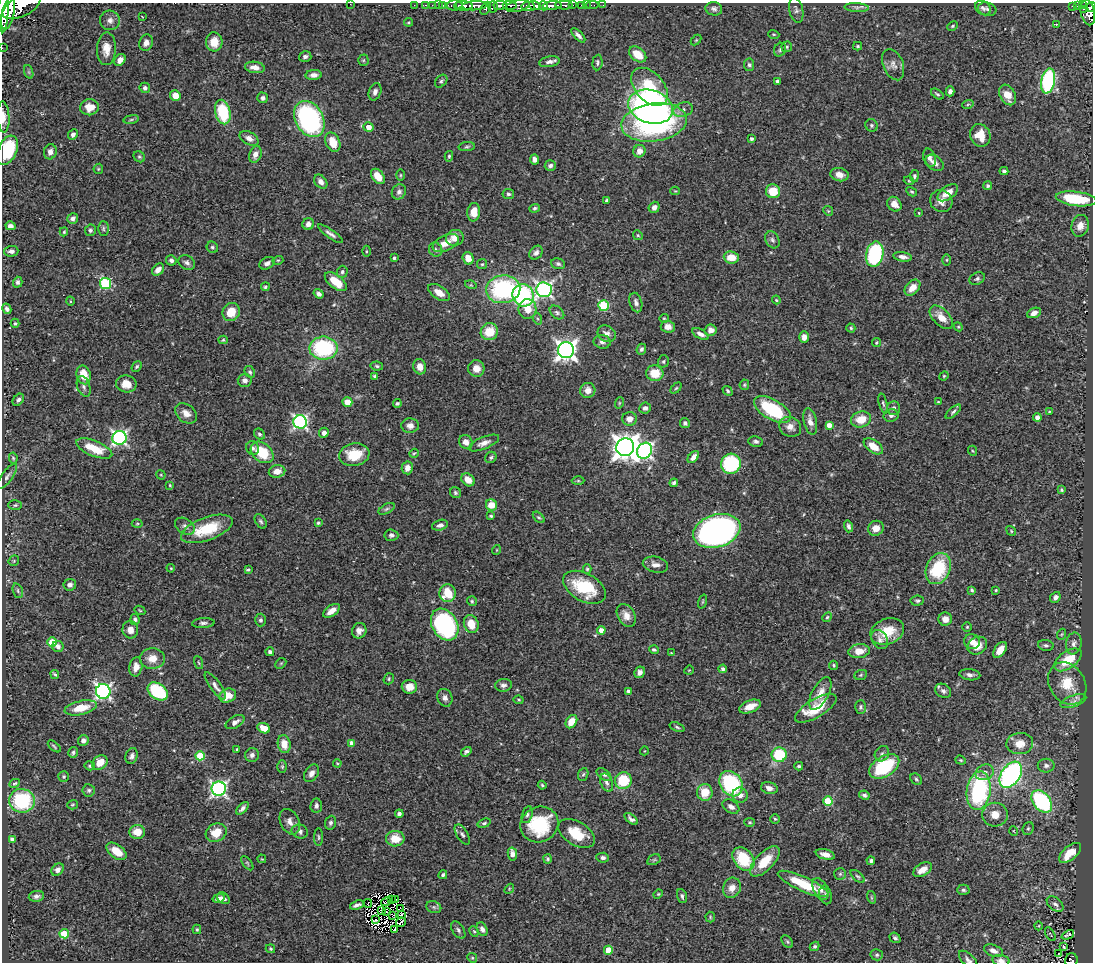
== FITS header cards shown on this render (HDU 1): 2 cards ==
NAXIS1  =                 1091
NAXIS2  =                  960

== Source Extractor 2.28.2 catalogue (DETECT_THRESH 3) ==
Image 1091 x 960 px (HDU 1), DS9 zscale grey, 1 PNG px = 1 image px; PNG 1095 x 964 px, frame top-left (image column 1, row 960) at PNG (2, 3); each listed source drawn as its Kron ellipse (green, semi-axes under 4 px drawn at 4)
Background 0.569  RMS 0.022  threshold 0.0653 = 3 sigma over >= 5 px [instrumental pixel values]
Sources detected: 497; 3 with non-positive FLUX_AUTO (blend fragments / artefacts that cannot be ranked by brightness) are neither listed nor drawn; the other 494 listed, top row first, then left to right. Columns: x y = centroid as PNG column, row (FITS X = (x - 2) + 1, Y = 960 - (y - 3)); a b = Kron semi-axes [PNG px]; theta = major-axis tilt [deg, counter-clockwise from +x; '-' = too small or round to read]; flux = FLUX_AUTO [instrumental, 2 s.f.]
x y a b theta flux
350 4 2 2 - 7.4
414 5 2 2 - 8.5
426 5 3 2 - 11
432 5 2 2 - 7.8
438 5 2 2 - 7.2
443 5 3 2 - 5.4
459 5 4 3 - 150
500 5 6 4 1 310
510 5 7 3 -4 180
564 5 9 3 -3 130
572 5 3 2 - 39
581 5 3 2 - 18
586 5 2 2 - 3.3
592 5 6 2 0 7
603 5 2 2 - 6.4
1083 5 3 2 - 31
22 6 21 10 27 1900
454 6 8 5 4 52
463 6 9 4 -1 450
474 6 12 4 3 550
518 6 12 6 13 290
528 6 7 4 -4 570
535 6 6 3 -17 280
543 6 5 3 - 260
552 6 9 3 5 470
1072 6 2 2 - 5.9
1078 6 4 2 - 31
493 7 5 5 - 190
857 7 12 4 -3 4.5
1091 7 5 3 - 130
486 8 7 4 60 140
983 8 8 6 -36 4.1
714 9 8 6 -12 4.6
987 9 9 6 -17 4.5
1084 9 4 2 - 14
3 10 22 5 89 2000
796 10 13 7 -78 5.1
1088 13 13 7 -77 360
8 14 16 6 77 2000
142 16 3 2 - 1
110 20 10 9 - 8.5
409 22 4 3 - 1.7
1056 25 3 3 - 1.2
952 26 5 3 - 1.8
774 34 6 3 -18 1.6
578 35 9 4 -46 5.5
696 40 6 4 45 1.8
214 42 9 8 - 22
146 43 8 6 71 7.7
858 46 4 3 - 2
787 47 5 5 - 2.4
2 48 2 2 - 6.4
106 49 16 9 88 17
780 50 7 5 60 3
638 54 10 6 -39 24
305 57 6 5 - 3.7
120 60 6 5 - 7.5
363 60 5 5 - 1.9
549 62 10 5 10 6.1
597 62 8 5 86 3
749 65 6 5 - 3.6
893 65 16 10 -68 11
255 67 10 5 -7 11
29 72 7 4 -71 2.9
314 75 8 5 4 7.4
441 81 7 5 47 2.8
778 81 4 3 - 4.3
1048 81 12 7 79 170
650 87 22 14 -48 64
145 88 5 5 - 5.1
950 91 5 4 - 5.3
375 92 9 6 72 6.1
937 94 7 3 -36 2.5
175 95 5 5 - 14
1008 95 11 7 -61 18
263 98 5 5 - 3.7
968 104 6 3 20 1.8
90 107 9 8 - 21
651 107 23 16 -17 610
683 110 10 7 17 7
223 112 12 7 -77 74
3 117 16 6 -87 12
131 119 8 4 9 2.3
309 119 19 14 -60 260
654 122 33 19 8 260
871 125 6 6 - 2.8
369 127 5 4 - 13
73 134 5 4 - 5.4
980 135 11 10 - 25
249 138 10 6 -28 8.3
751 139 3 3 - 3.5
333 142 10 7 -65 23
467 147 8 4 5 2.8
7 150 15 9 67 77
639 151 6 6 - 12
50 152 7 6 - 7.9
255 154 8 6 70 8.2
449 156 5 4 - 2
139 157 6 5 - 2.6
929 158 9 6 -74 5.4
535 159 5 4 - 6.7
935 163 10 7 -37 7.2
550 166 5 5 - 4.1
98 169 5 5 - 1.7
1004 171 4 4 - 3
400 175 6 3 90 1.6
840 175 9 6 -14 11
378 176 8 5 -51 20
914 176 6 4 79 3
909 181 5 3 - 1.2
321 182 8 5 -50 8.3
988 186 4 4 - 3
675 191 4 4 - 1.4
773 191 7 7 - 31
399 192 8 6 52 5.4
912 192 6 4 -29 2.2
948 193 12 6 35 19
508 194 6 5 - 3.2
1076 199 20 7 -7 68
607 200 4 3 - 3.3
941 201 11 10 - 11
894 204 8 6 -48 11
654 207 6 5 - 6.8
535 208 5 4 - 2.7
828 211 5 4 - 2
474 212 9 6 83 19
919 213 3 3 - 1
73 219 5 5 - 5.8
308 224 6 5 - 7.7
10 226 5 4 - 5.4
1080 226 11 8 74 12
103 229 7 5 -89 2.9
90 230 6 5 - 2.9
64 232 4 4 - 1.6
330 234 15 4 -35 5.8
638 235 5 4 - 1.8
455 238 9 8 - 14
772 240 9 6 -61 4.5
446 243 14 7 24 17
212 247 6 5 - 3
436 250 7 6 - 4
11 251 7 5 2 5.4
366 251 5 3 - 1.6
536 253 7 6 - 5.7
875 254 13 8 78 160
731 257 7 6 - 23
903 257 9 4 -9 7.6
394 258 4 3 - 2.3
468 258 6 5 - 16
171 260 5 5 - 4.7
278 260 5 3 - 1.6
947 260 6 4 89 1.8
187 263 9 6 -29 5
267 263 8 5 28 5.8
482 264 5 5 - 2.1
558 264 7 5 -19 3.5
158 270 7 5 45 9.2
342 272 6 5 - 3
977 279 8 6 28 3.5
18 282 5 4 - 3.9
336 282 13 6 -38 30
105 283 5 5 - 140
471 285 6 3 -16 1.5
265 287 4 4 - 2.1
912 288 9 6 46 17
503 289 17 14 5 180
544 290 7 7 - 380
439 292 12 6 -33 14
319 294 5 4 - 4.6
523 295 11 10 - 170
776 300 4 3 - 1.6
70 301 4 3 - 1.2
636 302 10 6 -74 5.4
603 305 5 5 - 99
7 309 5 4 - 3.9
527 309 10 9 - 20
231 312 9 8 - 25
557 312 8 5 -39 3.8
1034 313 7 5 23 7.8
941 317 14 8 -46 18
664 318 4 4 - 1.5
538 319 6 4 -70 1.9
15 323 4 3 - 2
668 327 7 6 - 11
958 327 4 4 - 1.5
851 328 4 4 - 2
711 330 6 5 - 9.3
489 332 9 8 - 32
607 334 9 8 - 9
700 334 9 4 -29 6.3
804 337 6 5 - 9
223 340 4 4 - 2
602 342 8 7 - 6.1
876 343 4 4 - 2.1
323 348 14 11 0 130
641 349 6 5 - 3.7
566 350 8 8 - 820
663 361 6 5 - 2.6
377 366 6 4 -11 2.5
137 367 6 4 50 2.3
420 367 8 6 -75 11
476 368 8 8 - 13
250 372 6 4 -62 2.6
655 373 9 7 -11 29
84 375 9 7 -74 22
375 376 3 3 - 2.8
944 376 5 4 - 1.7
245 380 7 6 - 6.6
126 384 10 8 -10 17
744 385 5 4 - 2
84 386 11 6 -71 4.9
676 388 6 4 44 1.9
588 390 8 7 - 11
728 391 5 4 - 2
18 400 7 5 49 3.6
347 402 5 4 - 23
938 402 3 2 - 1.2
397 403 4 3 - 2.8
619 403 6 3 72 1.4
883 403 10 4 -76 2.8
645 408 6 5 - 5
894 408 7 6 - 5
772 410 20 10 -31 100
953 412 9 4 41 3.3
1049 412 4 4 - 1.4
186 413 12 8 -37 12
891 415 7 6 - 4.6
1037 417 4 4 - 7.2
630 419 7 7 - 10
861 419 10 8 15 26
810 421 13 6 -77 10
300 422 7 6 - 320
685 423 5 5 - 3.3
829 425 4 4 - 11
410 426 9 7 -2 8.2
790 427 11 9 -27 11
324 433 5 5 - 6.1
259 434 6 5 - 2.7
119 438 7 7 - 330
756 441 7 5 -8 4
466 442 7 6 - 9.4
484 443 16 6 22 9.4
873 446 11 6 -35 21
625 447 9 8 - 1600
94 448 19 7 -22 40
253 448 7 6 - 4.2
645 451 8 7 - 360
973 451 5 3 - 1.4
262 452 13 9 -40 53
414 453 5 3 - 1.6
354 455 15 11 9 43
491 457 6 5 - 2.7
693 457 7 4 49 8.3
13 458 6 3 -79 2.1
731 464 10 9 - 130
407 468 6 5 - 9.9
277 471 8 6 11 15
161 475 5 4 - 1.4
7 476 15 5 54 5.3
468 480 7 5 -43 18
578 481 6 4 0 1.9
674 483 4 4 - 3.8
170 485 4 3 - 1.6
1061 490 4 3 - 1.7
455 493 6 5 - 2.5
15 505 7 5 3 2.6
491 505 5 5 - 22
386 509 9 4 27 3.2
491 516 4 3 - 2.7
539 517 7 4 -43 2.2
261 521 8 5 -57 3.3
137 523 5 3 - 1.6
318 523 3 3 - 2.1
440 525 8 5 15 5.8
185 526 11 7 -32 5.9
848 526 6 4 -75 3.8
876 528 8 7 - 13
207 529 27 11 20 58
717 531 24 16 16 800
1011 531 5 4 - 2.1
391 535 7 5 -5 4.2
496 550 5 3 - 1.2
14 561 6 5 - 2
655 565 13 7 -13 9.6
171 568 4 3 - 1.6
587 569 4 4 - 2
938 569 16 12 66 81
248 570 4 3 - 2.2
70 585 6 5 - 5.3
584 587 23 14 -29 75
972 590 3 3 - 2.1
996 590 4 3 - 1.8
18 591 7 5 -72 2.8
448 593 9 8 - 37
1055 597 6 4 50 5.5
472 601 5 5 - 2.1
917 601 7 5 7 3
703 602 7 3 71 1.6
140 610 5 4 - 1.6
331 611 9 5 35 13
626 615 12 8 -61 13
827 617 5 4 - 2
945 619 6 6 - 12
135 620 5 4 - 3.5
260 620 6 5 - 3.3
203 623 11 5 3 4.5
471 624 9 7 -69 24
445 625 17 12 -59 270
967 627 4 4 - 1.7
130 630 9 8 - 9.8
601 630 4 4 - 13
359 631 8 7 - 7.3
887 632 17 12 22 35
1062 634 5 3 - 1.5
880 639 10 7 -59 6.4
972 641 8 7 - 11
52 642 5 4 - 53
1074 643 11 8 79 7.3
1046 645 8 5 -7 3.6
58 646 6 5 - 5.8
977 646 10 8 30 18
654 650 5 4 - 2.8
1000 650 9 5 55 15
859 651 10 7 7 16
270 652 4 4 - 4.6
671 653 3 3 - 0.92
152 658 12 10 2 19
1068 660 16 8 36 39
199 663 7 3 -71 1.4
281 663 6 4 44 1.9
834 665 4 4 - 2.3
136 667 9 6 80 11
723 669 4 3 - 3.6
689 670 5 3 - 1.3
640 672 6 5 - 6.3
55 674 4 3 - 2
861 675 6 5 - 2.1
970 675 10 5 -7 6
389 679 6 5 - 2.1
1067 684 22 17 -58 43
503 685 8 6 6 4.9
215 686 16 5 -54 8.2
409 687 8 6 -3 13
103 691 7 7 - 420
158 691 11 7 -35 89
629 691 4 3 - 5.3
943 691 8 6 -32 5
820 693 18 8 62 17
228 696 8 6 22 26
445 698 9 7 -69 6.6
519 700 5 4 - 1.8
1073 701 13 5 19 7.2
750 706 11 6 21 16
861 707 6 5 - 3.7
81 708 16 7 12 28
816 708 23 9 30 42
235 722 10 5 29 7.3
571 722 7 5 55 19
677 727 8 4 -20 2.6
264 728 7 5 -23 17
83 740 5 5 - 6.2
352 743 4 4 - 9.7
284 744 9 6 -80 19
1020 744 13 10 4 20
54 746 8 3 -41 2.2
237 749 3 3 - 1.9
644 751 4 3 - 0.97
73 752 5 4 - 2.6
466 752 6 4 35 3.9
882 754 8 7 - 4.1
252 755 7 6 - 6.1
779 755 7 7 - 69
132 756 8 6 70 5
200 756 5 4 - 54
961 760 5 4 - 2.1
100 762 8 6 37 19
337 763 4 3 - 1.3
90 766 5 4 - 2.5
799 766 4 3 - 2.3
884 766 17 10 32 110
1046 766 8 7 - 5.1
282 767 6 5 - 2.3
985 772 9 7 25 6.7
311 773 9 6 57 8.4
583 774 6 5 - 2.4
604 775 8 5 -37 3.6
1011 775 14 9 56 350
64 777 5 5 - 2.5
916 779 6 5 - 2.7
623 781 8 8 - 51
607 782 10 6 -69 5.1
15 783 5 4 - 2.2
731 784 13 10 -55 140
542 785 4 4 - 2
769 788 8 6 -15 7.9
219 789 7 7 - 410
89 790 6 6 - 3.3
979 791 19 12 82 190
705 792 8 8 - 28
740 795 8 7 - 8.4
864 795 5 4 - 3.4
22 801 13 12 - 110
828 801 5 5 - 70
1042 801 12 8 -51 170
72 805 5 4 - 2.1
316 806 7 6 - 5.1
731 807 9 6 -31 7.5
242 808 8 4 46 4.7
399 814 4 4 - 4.4
527 815 9 5 75 3.6
995 815 13 12 - 18
631 819 8 4 -40 4.8
775 819 5 4 - 1.9
290 822 13 9 -63 9.5
749 822 5 4 - 2
331 823 7 5 69 3.5
484 823 7 4 18 2.3
539 824 19 17 28 86
1028 828 7 5 68 2.6
300 831 8 7 - 4.2
1014 831 5 3 - 1.1
137 832 7 7 - 20
216 833 11 9 28 26
462 834 11 5 -57 4.2
577 834 20 12 -30 39
318 837 9 3 -89 2.1
12 839 4 4 - 4.7
395 839 9 7 3 26
116 851 11 6 -37 25
1070 853 13 6 40 27
512 854 6 4 -79 13
825 854 10 5 -14 9.1
603 858 6 5 - 4.8
262 859 4 3 - 1.2
548 859 4 4 - 2.5
743 859 13 9 -52 66
654 860 7 5 29 2.5
765 861 19 9 46 36
871 861 4 4 - 3.4
247 863 8 4 -53 2
58 870 7 5 42 5.4
922 870 10 6 31 17
840 874 6 6 - 2.6
443 875 4 4 - 2.6
858 876 8 4 -40 2.9
803 884 28 7 -24 54
732 888 10 8 67 13
509 889 5 4 - 1.7
820 889 12 6 -63 8.9
963 890 6 5 - 3.6
658 894 5 4 - 1.5
826 895 9 6 -77 4.8
36 896 8 5 9 5
682 896 7 5 -71 3.3
871 897 6 4 -72 2.2
218 898 6 4 14 6.6
223 898 7 5 -35 5.6
391 900 2 2 - 0.4
396 900 3 2 - 1.1
386 902 5 2 - 0.068
368 903 4 2 - 3.7
1055 904 10 6 -39 4.7
357 905 7 3 19 5
434 907 8 6 -21 3.6
401 908 2 2 - 0.54
381 910 2 2 - 0.87
387 912 4 2 - 0.45
392 915 3 2 - 1.6
401 915 3 2 - 2.2
710 917 5 5 - 1.9
375 920 3 2 - 1.1
401 922 5 2 - 0.72
1039 926 4 3 - 1.2
197 929 4 3 - 1.9
482 929 7 5 -64 5.6
395 930 3 2 - 3.8
458 930 10 5 -54 3.9
474 931 5 4 - 1.9
64 934 5 4 - 58
1050 934 7 2 -59 1.2
1068 935 6 3 23 1.8
895 938 6 5 - 3.5
787 942 7 5 -49 2.5
815 946 5 4 - 2.9
1064 947 3 3 - 2.2
270 949 5 4 - 2
608 950 4 4 - 36
993 951 10 5 -22 8.1
1058 953 4 3 - 1.6
877 955 6 5 - 2.8
472 958 5 4 - 1.7
968 960 11 6 -44 5.1
1071 960 7 6 - 88
1001 961 8 5 -10 8.3
At the frame edge (FLAGS 8, measured only in part): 10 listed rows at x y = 350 4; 22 6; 1091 7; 3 10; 2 48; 3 117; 7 150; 968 960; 1071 960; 1001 961
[3 non-positive-flux detections neither listed nor drawn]